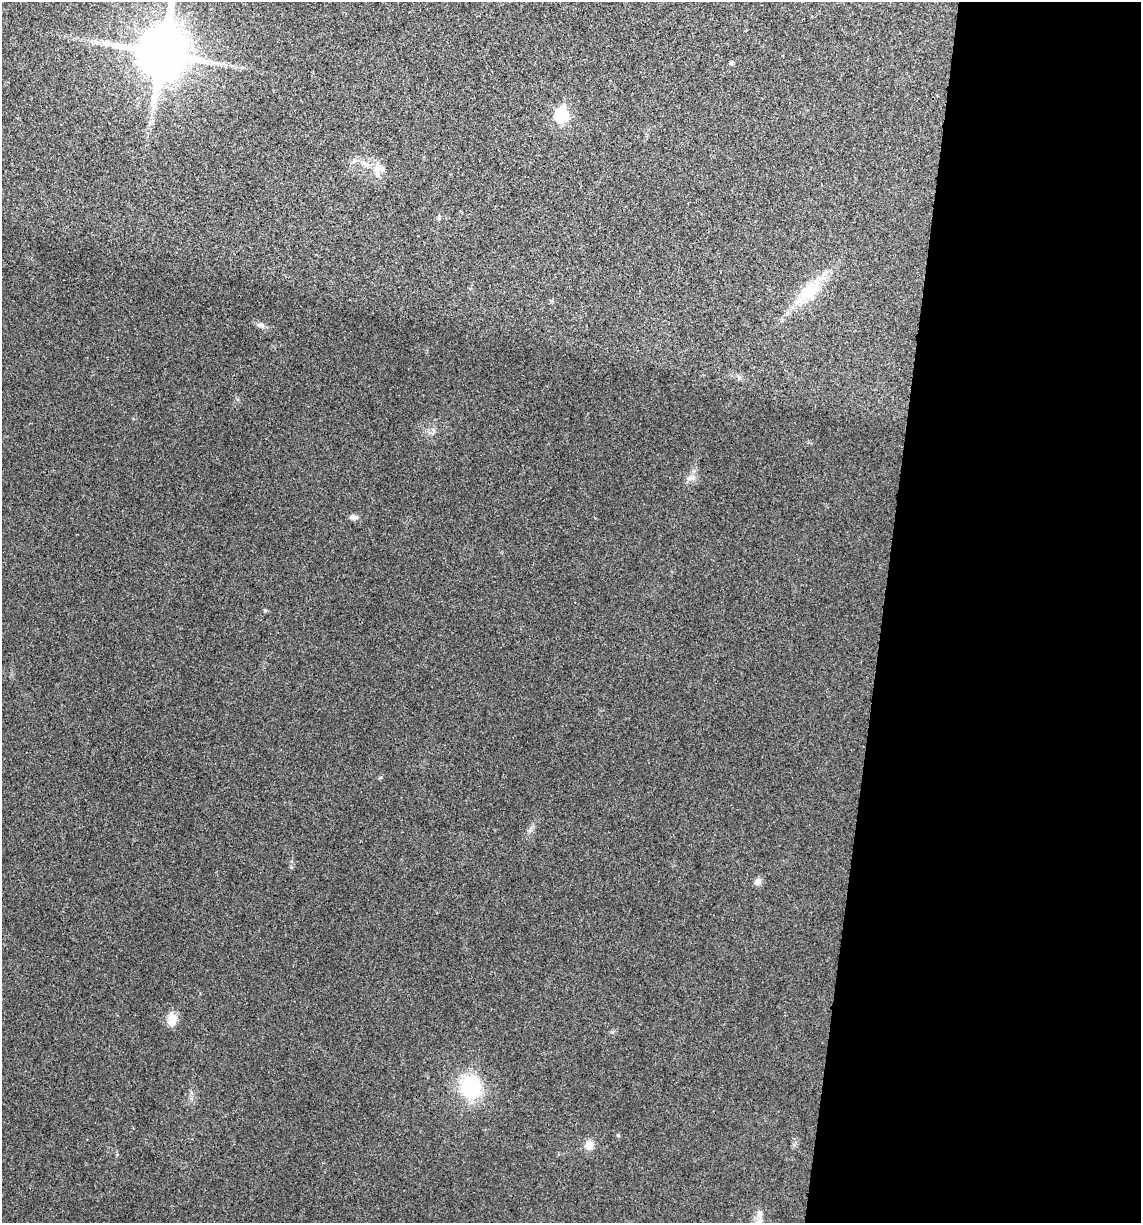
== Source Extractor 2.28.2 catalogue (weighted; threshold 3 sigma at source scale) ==
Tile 12 of 4 x 4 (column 4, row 3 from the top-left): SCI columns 3538-4676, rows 1229-2449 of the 4914 x 4897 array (HDU 1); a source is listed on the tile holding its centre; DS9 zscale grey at full resolution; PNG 1143 x 1225 px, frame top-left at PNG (2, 2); no overlay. Shown black and unused: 23% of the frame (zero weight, under 3 of 4 exposures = <1% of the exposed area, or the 3 px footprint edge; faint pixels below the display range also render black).
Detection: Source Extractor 2.28.2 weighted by HDU 2 'WHT'; one run over the whole footprint, this tile lists its part. Background 0.0202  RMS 0.0059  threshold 0.0265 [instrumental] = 3 sigma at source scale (4.5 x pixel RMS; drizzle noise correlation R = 1.50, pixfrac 1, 0.05/0.05 arcsec/px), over >= 5 px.
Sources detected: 16; all 16 listed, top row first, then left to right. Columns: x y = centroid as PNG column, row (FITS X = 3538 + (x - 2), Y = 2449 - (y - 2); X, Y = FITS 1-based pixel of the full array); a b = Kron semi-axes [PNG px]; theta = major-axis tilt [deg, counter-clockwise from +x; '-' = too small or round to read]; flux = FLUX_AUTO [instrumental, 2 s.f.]
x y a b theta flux
162 53 17 14 80 3300
731 62 6 4 -72 0.82
561 115 7 6 - 65
379 168 16 12 -14 6.4
439 218 7 4 -90 0.84
808 292 43 18 44 24
260 325 11 5 -18 2
739 378 6 6 - 1.3
691 478 14 7 8 2.8
353 517 11 6 2 2.2
265 610 5 4 - 0.75
757 882 10 8 33 2.4
171 1021 18 12 71 5.8
471 1087 22 19 -72 43
618 1135 5 4 - 0.87
589 1145 10 9 - 5.4
Isophote crosses this tile's border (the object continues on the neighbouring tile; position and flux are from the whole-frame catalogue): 1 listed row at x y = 162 53
Unlisted compact peaks at least as high as the median listed source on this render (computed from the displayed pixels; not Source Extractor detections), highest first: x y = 612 1032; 381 777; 291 867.